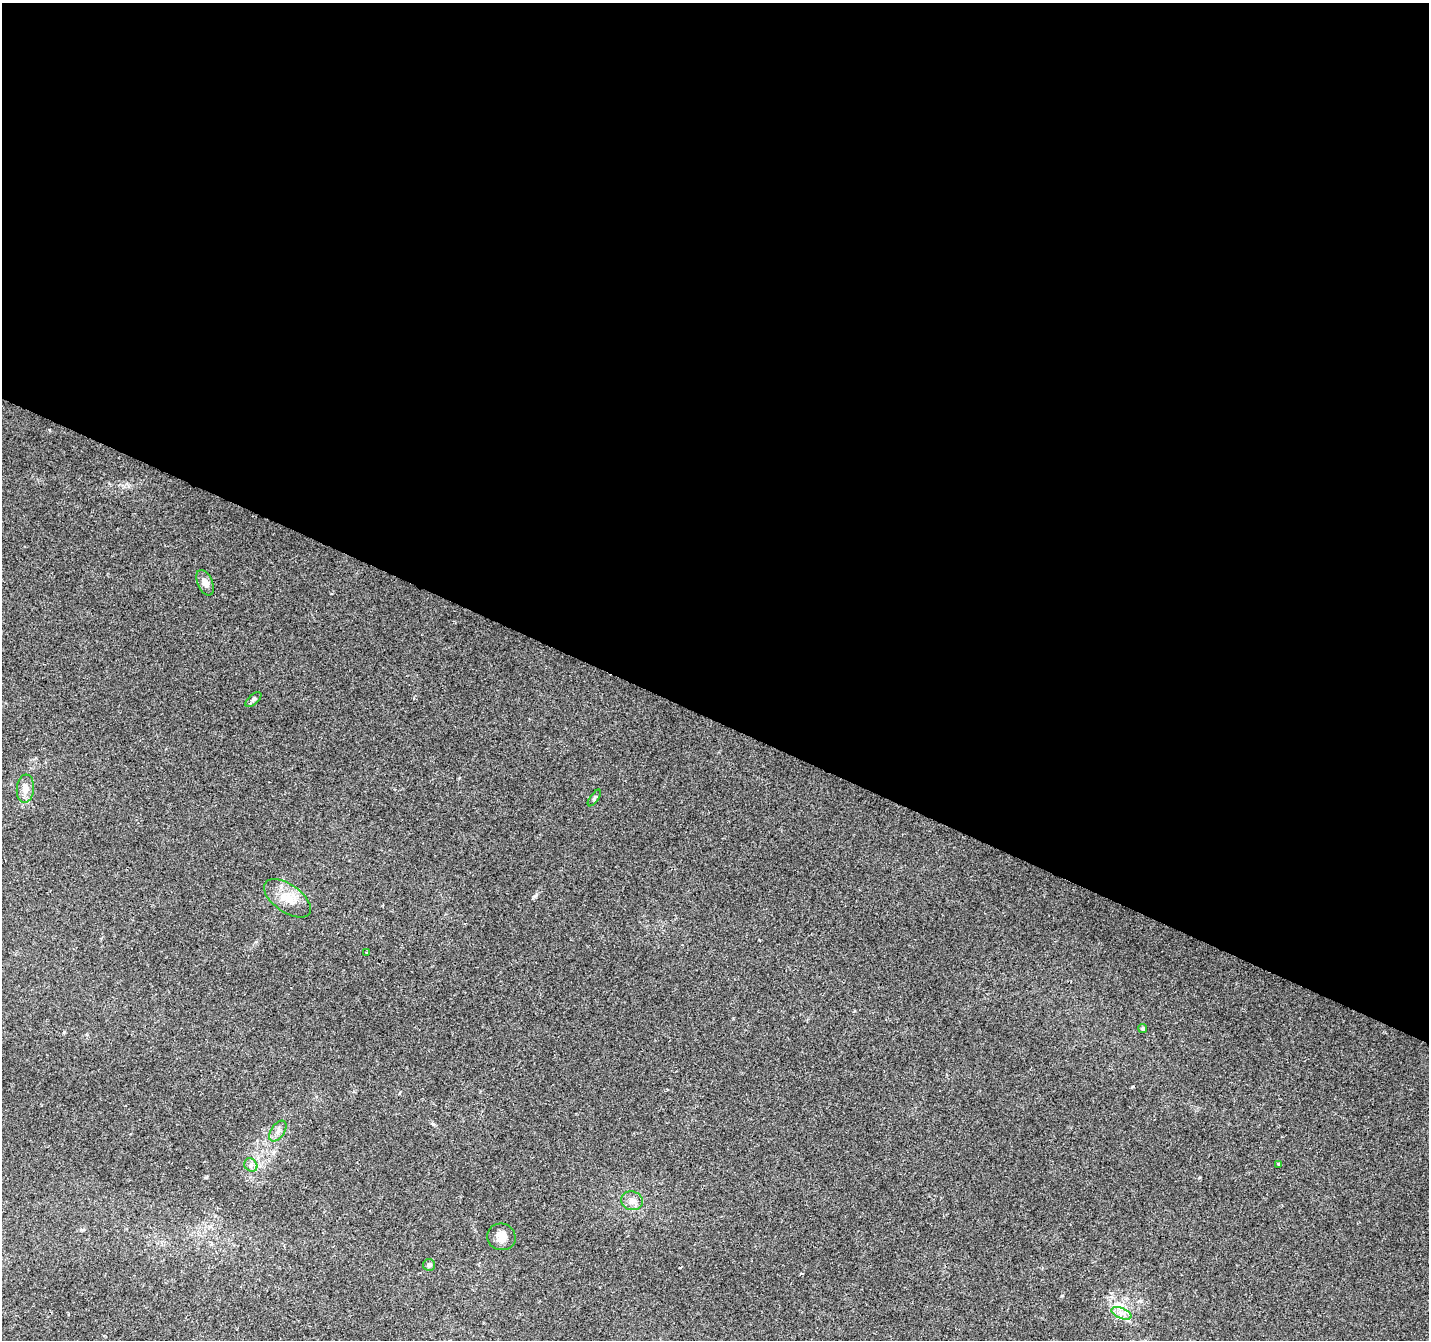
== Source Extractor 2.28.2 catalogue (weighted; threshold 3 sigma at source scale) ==
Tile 3 of 4 x 4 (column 3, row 1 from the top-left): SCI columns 2856-4282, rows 4219-5556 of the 5720 x 5825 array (HDU 1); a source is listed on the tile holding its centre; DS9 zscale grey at full resolution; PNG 1431 x 1342 px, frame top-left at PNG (2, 3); each listed source drawn as its Kron ellipse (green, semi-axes under 4 px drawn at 4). Shown black and unused: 54% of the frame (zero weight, under 2 of 3 exposures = <1% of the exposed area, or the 3 px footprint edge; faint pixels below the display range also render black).
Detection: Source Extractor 2.28.2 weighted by HDU 2 'WHT'; one run over the whole footprint, this tile lists its part. Background 0.0704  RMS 0.0063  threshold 0.0286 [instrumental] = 3 sigma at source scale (4.5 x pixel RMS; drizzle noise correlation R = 1.50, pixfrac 1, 0.0396/0.0396 arcsec/px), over >= 5 px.
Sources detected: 15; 1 cosmic-ray / hot-pixel residue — neither listed nor drawn; the other 14 listed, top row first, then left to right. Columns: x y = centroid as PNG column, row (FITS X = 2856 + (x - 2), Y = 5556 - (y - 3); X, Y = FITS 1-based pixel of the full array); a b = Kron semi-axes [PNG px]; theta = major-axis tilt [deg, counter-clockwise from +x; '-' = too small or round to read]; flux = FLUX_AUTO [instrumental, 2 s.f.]
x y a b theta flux
205 583 13 7 -66 4
253 699 10 5 41 1.4
25 789 14 8 84 5.3
594 798 10 4 55 1.1
287 898 27 14 -35 12
367 952 3 2 - 0.88
1143 1029 4 4 - 0.93
278 1131 12 6 56 3
1278 1164 4 3 - 0.64
251 1165 7 6 - 2
632 1201 11 9 -12 4
501 1237 14 13 - 6.5
429 1265 6 6 - 1.2
1121 1313 10 5 -22 3.2
Unlisted compact peaks at least as high as the median listed source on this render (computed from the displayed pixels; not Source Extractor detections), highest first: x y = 535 896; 433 1124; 206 1177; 1133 1086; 1062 1296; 64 1032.